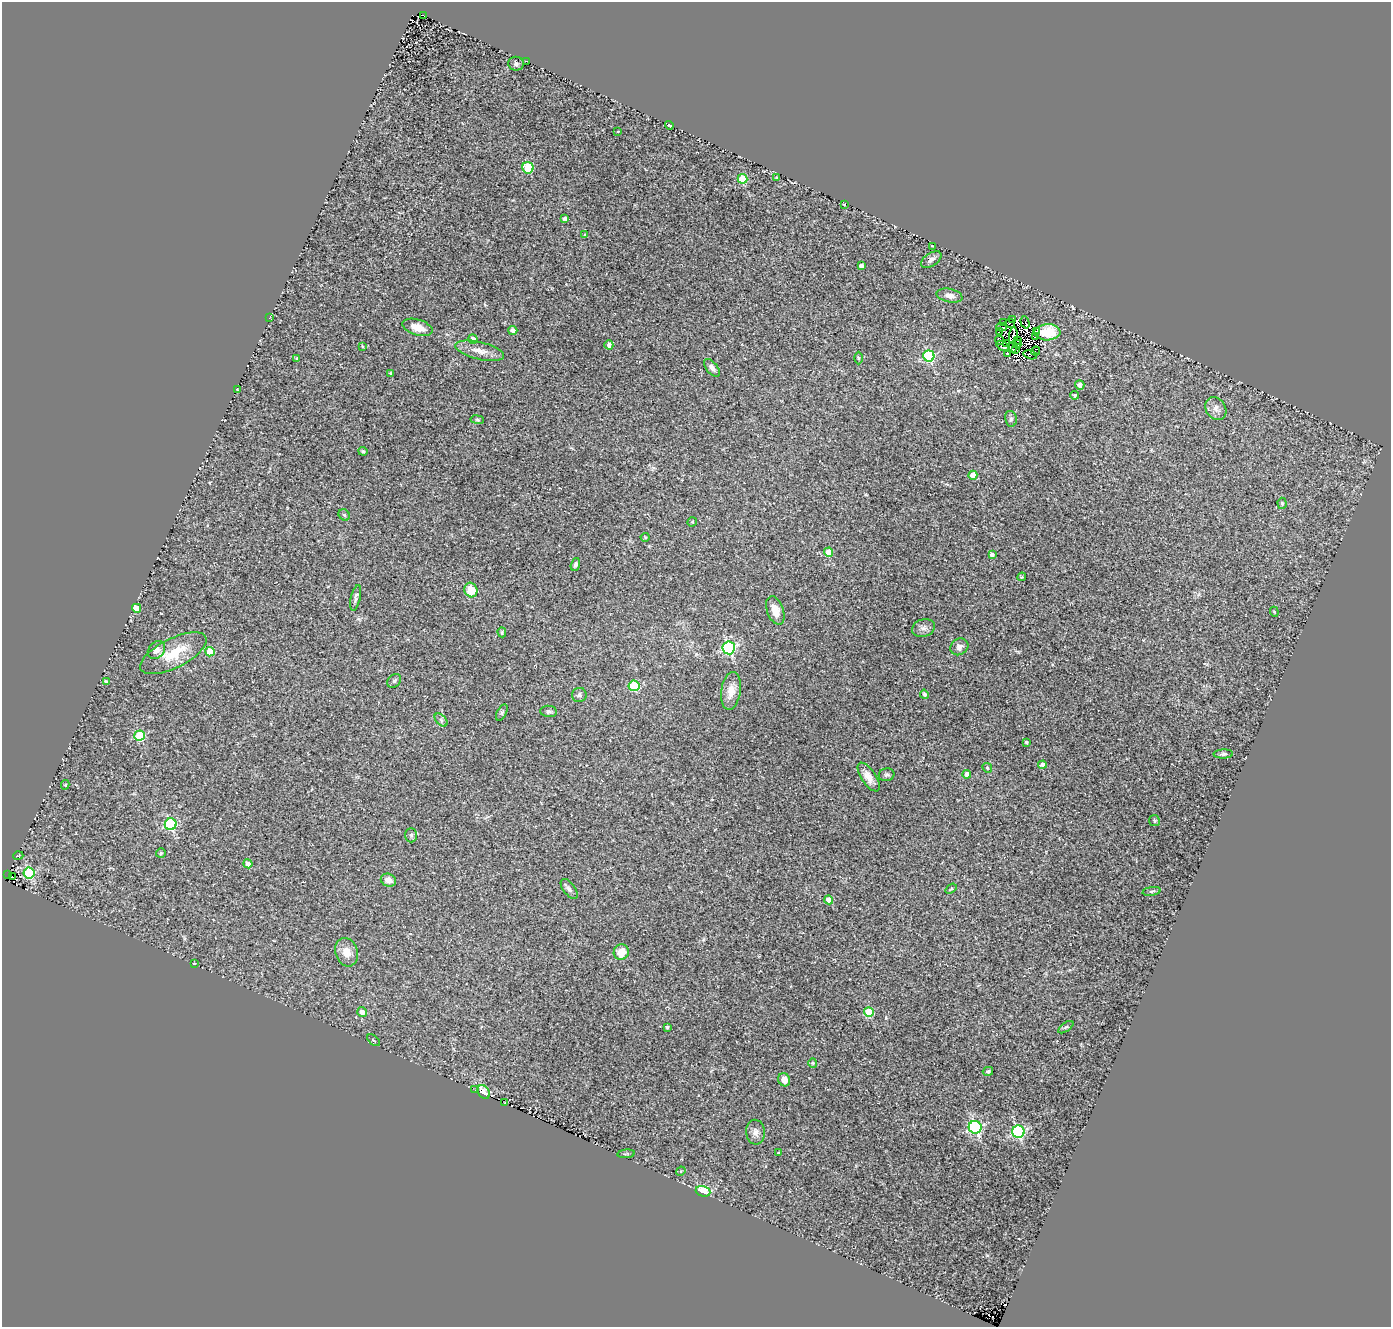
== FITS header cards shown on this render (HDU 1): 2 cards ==
NAXIS1  =                 1389
NAXIS2  =                 1325

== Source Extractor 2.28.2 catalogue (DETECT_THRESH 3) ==
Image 1389 x 1325 px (HDU 1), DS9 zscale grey, 1 PNG px = 1 image px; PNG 1393 x 1329 px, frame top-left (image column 1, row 1325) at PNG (2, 2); each listed source drawn as its Kron ellipse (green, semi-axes under 4 px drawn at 4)
Background 0.0152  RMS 0.014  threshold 0.0406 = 3 sigma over >= 5 px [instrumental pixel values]
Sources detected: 141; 13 with non-positive FLUX_AUTO (blend fragments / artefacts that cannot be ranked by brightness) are neither listed nor drawn; the other 128 listed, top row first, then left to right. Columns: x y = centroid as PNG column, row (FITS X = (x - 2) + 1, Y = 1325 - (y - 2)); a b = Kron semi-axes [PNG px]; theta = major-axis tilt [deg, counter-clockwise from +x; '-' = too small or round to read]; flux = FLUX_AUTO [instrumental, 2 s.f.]
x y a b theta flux
423 15 3 2 - 16
527 61 2 2 - 7.5
516 64 8 7 - 2.3
669 125 4 2 - 1.1
618 131 3 2 - 0.64
528 168 6 5 - 54
777 178 4 3 - 1
743 179 5 5 - 34
844 204 3 2 - 0.85
565 219 4 3 - 3.1
585 235 3 3 - 1.5
932 246 3 2 - 0.7
931 259 11 6 34 3.9
861 266 4 3 - 3.3
949 296 13 6 -12 5.3
269 318 3 2 - 0.54
1013 320 3 2 - 23
1025 322 6 4 -73 290
1004 323 3 2 - 1.2
1010 323 5 2 - 1.8
417 327 15 8 -17 11
1002 327 5 3 - 1.4
513 330 4 4 - 3.7
999 331 3 2 - 0.8
1037 331 3 2 - 4.3
1047 332 13 8 3 18
1013 335 8 2 83 0.62
1036 337 3 2 - 1.3
473 339 5 4 - 4.4
1000 340 5 2 - 1.4
1018 341 3 2 - 1.4
1007 344 2 2 - 1.5
1017 344 4 2 - 1.9
609 345 4 4 - 3.9
363 346 3 3 - 1.1
1003 346 8 3 -33 0.41
1013 347 6 3 81 3.2
1015 350 3 2 - 0.78
480 351 25 8 -13 10
1035 351 4 2 - 0.28
1008 354 3 2 - 1.8
1030 355 7 2 -14 2.8
929 356 6 5 - 96
297 358 4 4 - 0.85
858 358 6 4 -89 1.3
712 368 10 5 -51 3.9
391 373 4 3 - 1.1
1080 385 5 4 - 4.6
237 389 3 2 - 0.55
1074 395 4 4 - 1.5
1216 409 12 9 -57 5.8
1011 419 8 6 -78 2.2
477 420 7 3 -9 1
363 451 5 4 - 1.3
973 475 4 4 - 11
1282 503 5 4 - 1.6
344 515 6 5 - 1.6
692 522 5 4 - 1.3
645 537 4 4 - 1
829 552 4 4 - 21
992 554 4 3 - 2.6
575 564 7 4 73 2
1022 577 4 3 - 1
471 590 7 6 - 17
356 598 13 4 78 3
137 608 5 4 - 13
775 610 15 8 -70 11
1274 612 5 4 - 1.2
924 628 11 8 21 3.9
502 632 5 4 - 1.1
959 647 9 8 - 3.8
729 648 6 6 - 150
156 650 10 8 50 5.2
210 652 4 4 - 27
173 653 36 15 26 30
394 681 8 6 45 1.9
106 682 4 3 - 2.7
634 686 5 5 - 46
731 691 19 9 81 11
924 694 4 4 - 2.3
579 695 7 7 - 2.9
549 711 8 5 -4 2.9
502 712 9 5 63 1.8
441 720 8 4 -46 2
140 736 5 5 - 55
1026 742 4 3 - 1.2
1223 754 10 4 1 2.5
1042 765 4 4 - 4.2
987 768 5 4 - 1.1
967 774 4 4 - 7
887 775 8 6 14 2.3
869 777 16 7 -56 7.9
65 785 5 4 - 1.4
1154 821 5 5 - 1.5
171 824 6 6 - 93
411 835 7 6 - 2.2
161 853 5 5 - 1.3
18 856 5 3 - 0.67
248 864 4 4 - 4.6
29 873 5 5 - 79
8 874 2 2 - 2.4
12 876 2 2 - 13
388 880 8 6 -23 5.8
569 889 12 5 -53 3.4
951 889 6 3 37 1.1
1152 891 9 3 9 1.5
829 900 4 4 - 17
347 952 14 11 -71 10
621 952 8 7 - 12
194 964 4 2 - 0.59
362 1012 5 4 - 5.7
869 1012 5 4 - 32
667 1027 3 3 - 1.5
1066 1027 9 4 35 1.8
373 1040 8 2 -39 0.86
813 1063 5 4 - 1.1
988 1071 5 4 - 1.6
784 1080 7 5 -64 6.7
475 1090 3 2 - 1.3
484 1092 7 5 -58 3.8
504 1102 4 2 - 2.5
975 1127 6 6 - 160
755 1132 12 9 -86 5.2
1018 1132 6 6 - 140
778 1153 3 2 - 0.65
626 1154 9 2 5 0.9
681 1171 5 4 - 0.91
703 1191 7 5 -18 23
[13 non-positive-flux detections neither listed nor drawn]